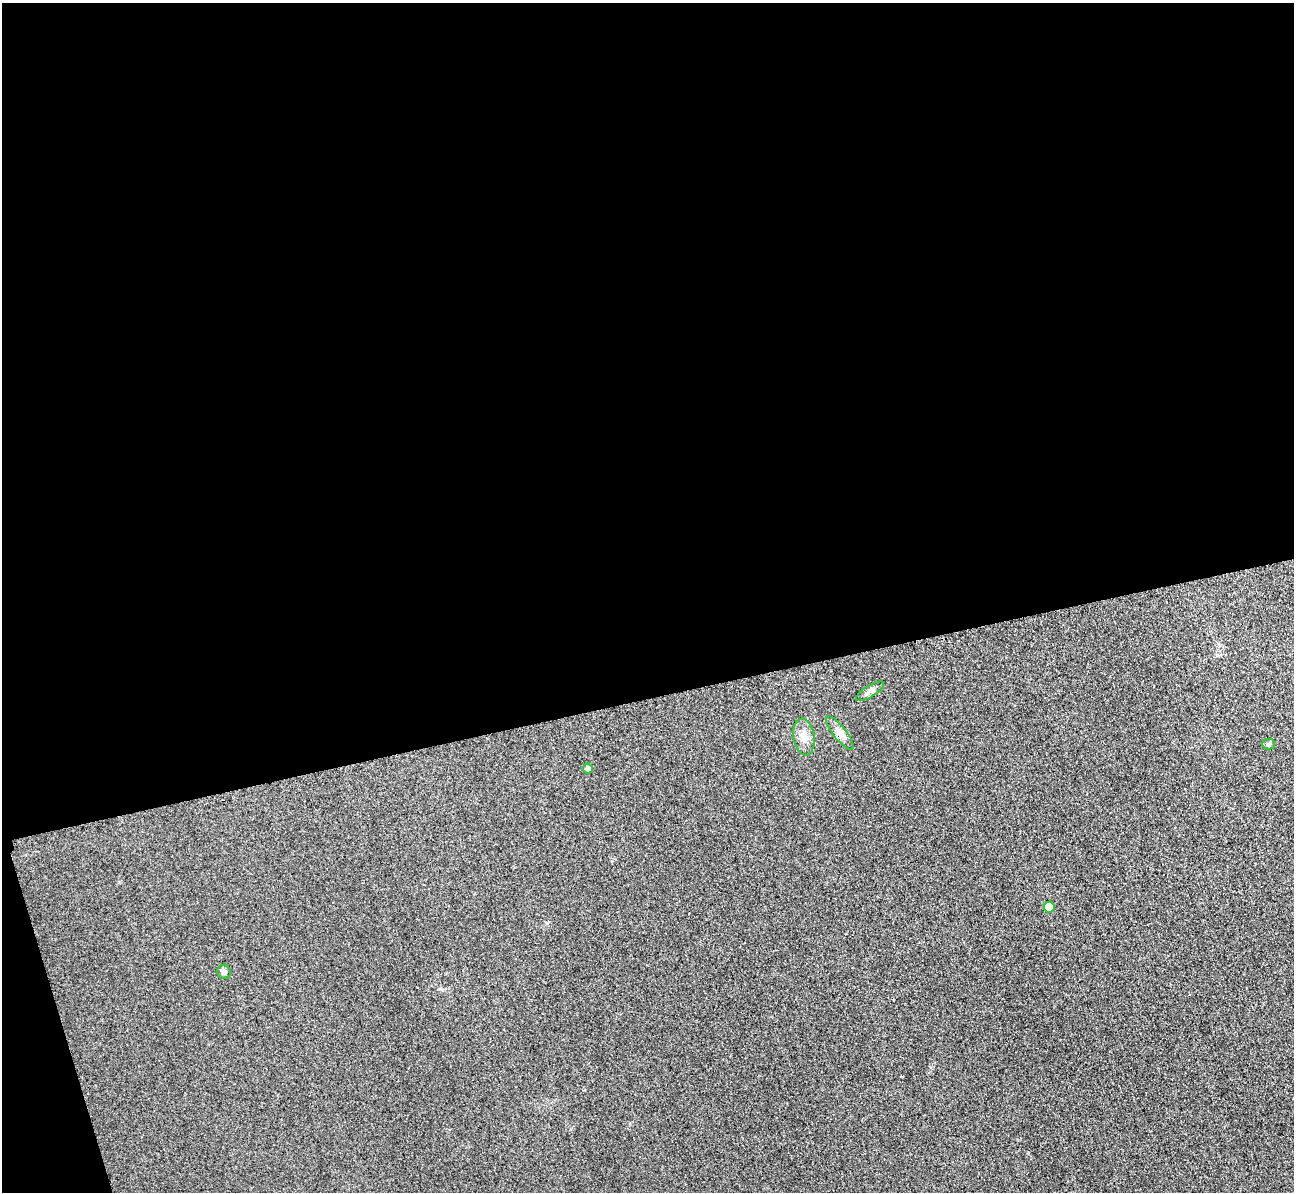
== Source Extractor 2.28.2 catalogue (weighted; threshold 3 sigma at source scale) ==
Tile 1 of 4 x 4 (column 1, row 1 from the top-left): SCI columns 29-1320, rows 3733-4922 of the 5225 x 5207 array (HDU 1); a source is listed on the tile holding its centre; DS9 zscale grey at full resolution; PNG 1296 x 1194 px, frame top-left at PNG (2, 3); each listed source drawn as its Kron ellipse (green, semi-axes under 4 px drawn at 4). Shown black and unused: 60% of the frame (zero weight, under 3 of 4 exposures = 3% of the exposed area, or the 3 px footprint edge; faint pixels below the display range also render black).
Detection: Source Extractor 2.28.2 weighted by HDU 2 'WHT'; one run over the whole footprint, this tile lists its part. Background 0.315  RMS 0.024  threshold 0.108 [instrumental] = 3 sigma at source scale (4.5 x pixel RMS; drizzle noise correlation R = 1.50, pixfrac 1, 0.05/0.05 arcsec/px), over >= 5 px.
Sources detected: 7; all 7 listed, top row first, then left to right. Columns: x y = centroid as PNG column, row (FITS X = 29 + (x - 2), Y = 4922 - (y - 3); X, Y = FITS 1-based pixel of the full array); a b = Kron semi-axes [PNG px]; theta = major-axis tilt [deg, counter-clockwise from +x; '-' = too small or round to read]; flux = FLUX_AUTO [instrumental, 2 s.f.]
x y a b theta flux
870 691 16 5 32 9.7
840 733 20 6 -52 16
804 737 19 10 -81 23
1268 744 6 5 - 4.5
588 768 5 5 - 8.8
1049 907 5 5 - 19
224 972 7 6 - 7.3